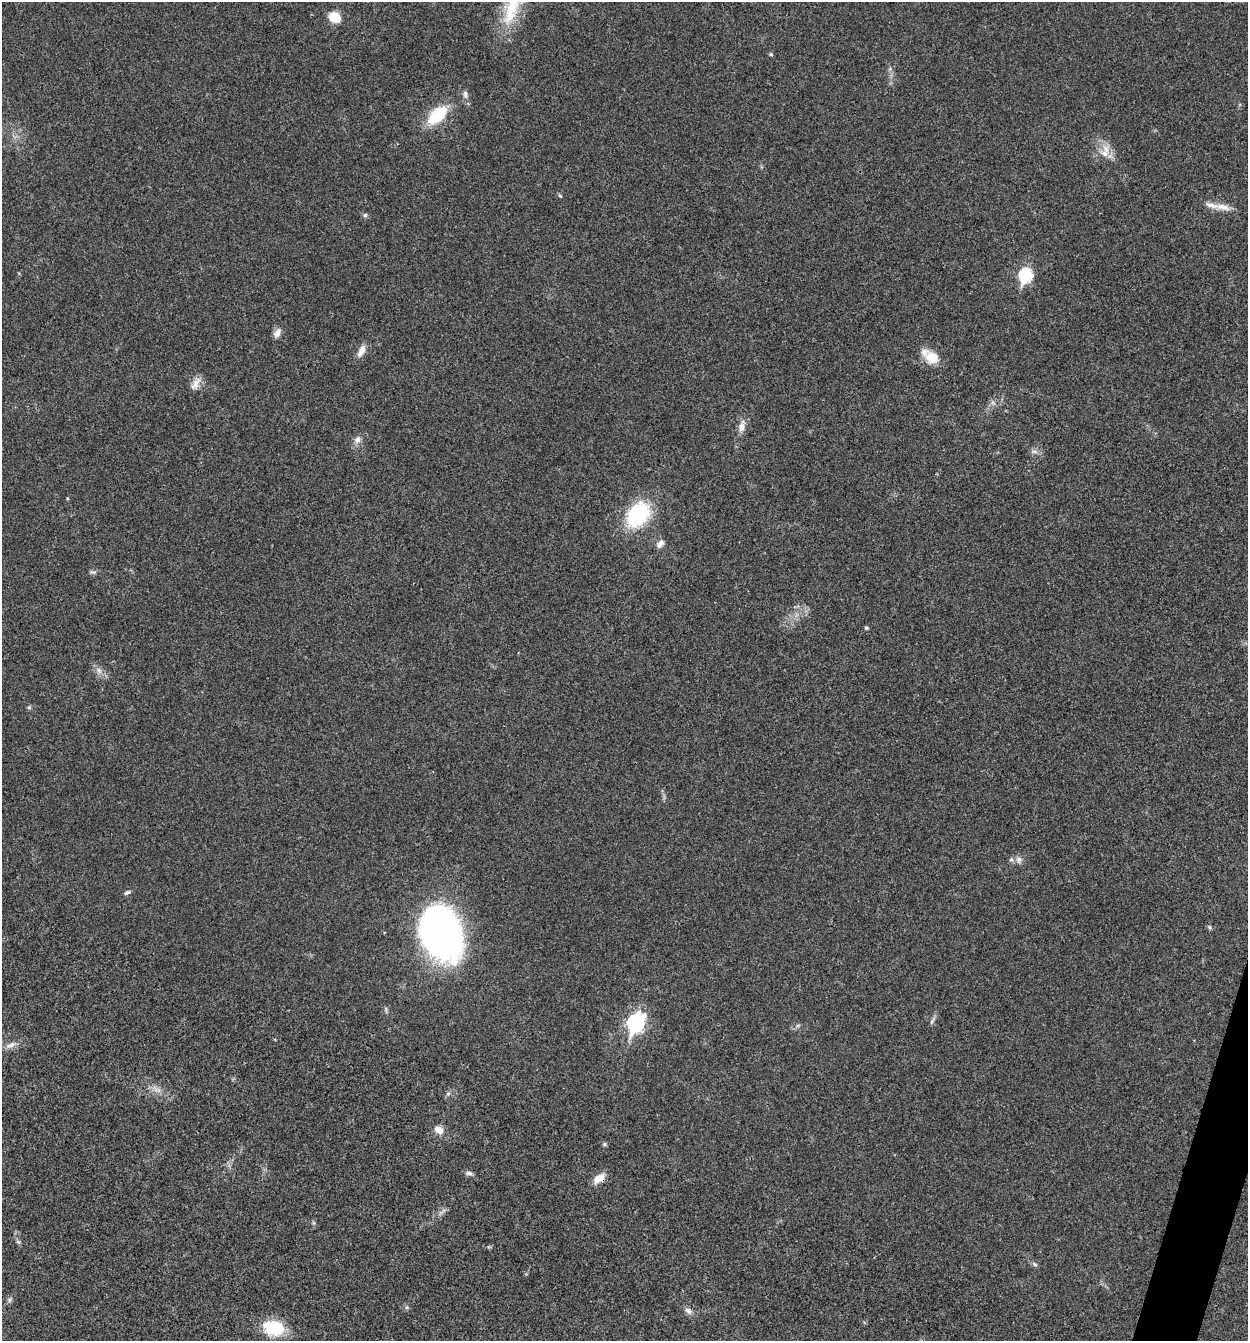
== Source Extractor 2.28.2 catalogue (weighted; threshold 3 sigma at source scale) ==
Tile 6 of 4 x 4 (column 2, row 2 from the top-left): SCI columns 1510-2755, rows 2682-4020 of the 5381 x 5366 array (HDU 1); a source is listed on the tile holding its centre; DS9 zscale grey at full resolution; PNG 1250 x 1343 px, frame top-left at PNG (2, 2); no overlay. Shown black and unused: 1% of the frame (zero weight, under 3 of 4 exposures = <1% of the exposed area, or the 3 px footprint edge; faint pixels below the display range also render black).
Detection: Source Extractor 2.28.2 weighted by HDU 2 'WHT'; one run over the whole footprint, this tile lists its part. Background 0.025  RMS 0.0045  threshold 0.0202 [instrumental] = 3 sigma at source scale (4.5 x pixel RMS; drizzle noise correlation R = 1.50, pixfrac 1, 0.05/0.05 arcsec/px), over >= 5 px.
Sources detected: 43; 2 inside a brighter listed object's ellipse — not listed separately; the other 41 listed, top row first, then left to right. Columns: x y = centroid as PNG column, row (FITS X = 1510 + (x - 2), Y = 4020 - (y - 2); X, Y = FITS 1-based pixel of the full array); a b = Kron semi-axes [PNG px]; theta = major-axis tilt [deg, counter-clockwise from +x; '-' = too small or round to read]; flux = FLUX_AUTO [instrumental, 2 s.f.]
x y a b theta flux
512 8 55 18 70 24
335 17 14 11 -33 7.3
771 54 5 4 - 0.6
465 94 11 6 -79 1.9
437 115 18 10 42 24
1105 153 14 10 -20 4.8
560 196 6 4 -44 0.56
1223 207 24 9 -11 4.8
365 215 6 5 - 0.85
1025 275 8 6 75 53
277 333 13 8 61 2.5
362 350 15 8 68 3.4
932 358 19 14 -39 8.4
195 384 20 9 59 3.5
741 426 16 8 77 3.4
358 440 10 8 63 2.4
1034 451 7 4 -1 1.1
638 515 24 17 53 39
660 543 11 7 52 2.4
93 572 10 5 -12 1
866 628 4 4 - 0.77
99 670 10 7 -50 2.1
29 707 6 4 18 0.6
1019 860 9 7 -81 2
127 892 9 4 28 0.92
1209 927 5 5 - 0.72
441 933 43 31 -70 230
932 1020 15 3 61 1.2
635 1023 10 7 66 120
11 1045 17 6 24 2.9
158 1090 8 4 -69 1.3
448 1093 6 4 1 0.81
439 1130 12 9 -33 3.7
604 1144 6 5 - 0.75
469 1173 10 5 -16 1.5
599 1178 15 9 33 4.7
18 1242 7 5 -43 0.83
1035 1264 7 5 -31 0.83
9 1300 7 5 -63 0.95
688 1311 11 7 -36 2
273 1328 22 15 -11 20
Overlapping masked pixels (flux is a lower limit): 1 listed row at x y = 599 1178
Isophote crosses this tile's border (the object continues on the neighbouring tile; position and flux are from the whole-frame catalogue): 1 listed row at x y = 512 8